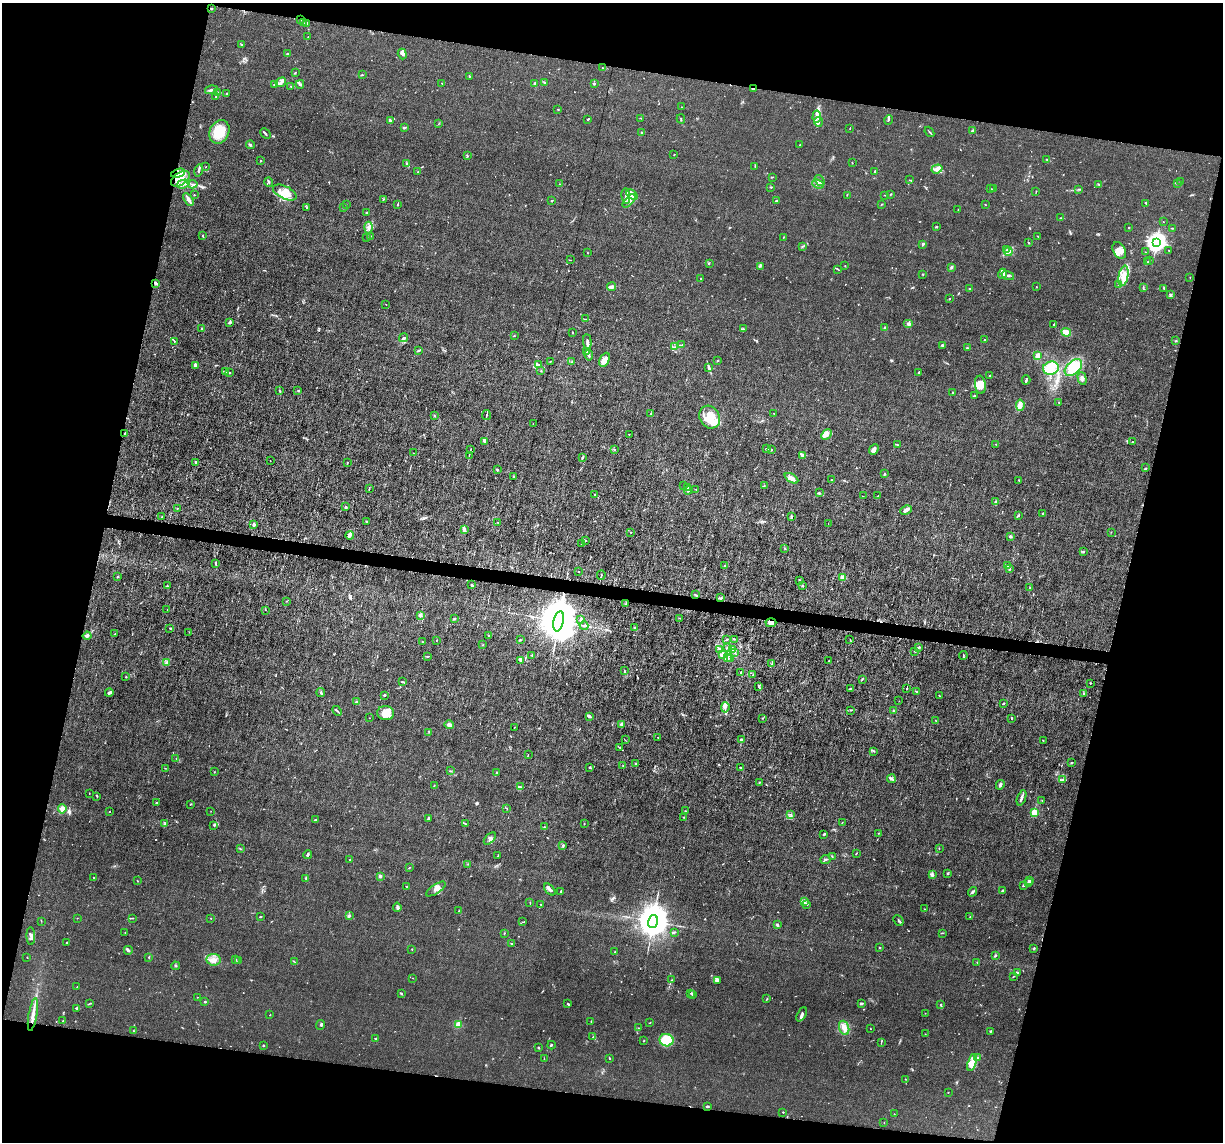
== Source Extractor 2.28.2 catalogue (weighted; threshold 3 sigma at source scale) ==
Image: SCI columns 1-4883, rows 235-4792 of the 4883 x 4908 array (HDU 1 of 3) = the unmasked area's bounding box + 8 px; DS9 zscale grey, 4 x 4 block average (1 PNG px = mean of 4 x 4 image px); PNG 1225 x 1144 px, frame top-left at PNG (2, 3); each listed source drawn as its Kron ellipse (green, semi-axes under 4 px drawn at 4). Shown black and unused: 27% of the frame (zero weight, under 3 of 6 exposures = <1% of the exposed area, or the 3 px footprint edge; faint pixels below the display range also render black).
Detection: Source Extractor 2.28.2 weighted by HDU 2 'WHT'. Background 0.0122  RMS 0.0026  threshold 0.0108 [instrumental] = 3 sigma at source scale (4.09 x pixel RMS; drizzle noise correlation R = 1.36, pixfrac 0.8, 0.05/0.05 arcsec/px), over >= 5 px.
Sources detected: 783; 5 too faint to see at this stretch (4 x 4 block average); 2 inside a brighter object's white glare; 6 cosmic-ray / hot-pixel residue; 2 long thin detections or spike segments (spike, bleed or trail) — neither listed nor drawn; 19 coinciding with a brighter row at this scale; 79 inside a brighter listed object's ellipse — not listed separately; of the other 670, all 500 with FLUX_AUTO >= 0.449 (the completeness limit of this list) listed and drawn (170 fainter detections not listed), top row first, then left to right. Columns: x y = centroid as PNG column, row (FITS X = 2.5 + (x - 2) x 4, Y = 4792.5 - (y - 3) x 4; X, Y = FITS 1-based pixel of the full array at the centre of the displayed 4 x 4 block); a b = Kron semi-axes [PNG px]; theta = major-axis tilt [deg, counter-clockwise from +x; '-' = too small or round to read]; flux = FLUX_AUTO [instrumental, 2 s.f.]
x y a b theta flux
211 9 2 2 - 1.1
301 20 2 2 - 1.1
303 23 2 2 - 0.91
307 23 3 2 - 4.5
308 37 2 2 - 0.62
241 45 3 2 - 2
287 54 2 2 - 6.4
402 54 5 3 - 3.4
603 68 3 2 - 0.77
295 73 3 2 - 1.3
362 75 2 2 - 1.2
469 76 2 2 - 0.6
281 82 5 2 - 3.8
544 82 3 2 - 1.1
442 83 2 2 - 0.77
535 83 2 2 - 4.6
300 84 4 2 - 2.1
594 84 2 2 - 3
275 85 2 2 - 1.3
291 86 2 2 - 0.67
753 89 3 2 - 1.7
211 90 6 2 15 3.6
218 92 3 2 - 2.4
226 94 2 2 - 0.72
215 97 3 2 - 0.99
682 107 2 2 - 1.1
558 109 2 2 - 0.52
817 117 6 3 85 5.8
641 118 3 2 - 0.75
588 119 2 2 - 1.9
681 119 4 2 - 1.6
390 120 3 2 - 3.7
888 120 5 2 - 1.7
818 122 5 3 - 4.2
439 123 2 2 - 0.51
404 128 3 2 - 3.1
850 128 2 2 - 0.64
972 131 2 2 - 2.7
219 132 12 9 64 41
929 132 6 2 -50 1.4
642 133 2 2 - 1.7
265 134 6 2 -44 1.8
250 145 4 2 - 2.6
800 145 2 2 - 0.68
467 155 4 2 - 0.95
674 155 2 2 - 0.6
1046 159 3 2 - 1.2
261 160 3 2 - 1
852 163 2 2 - 0.86
407 164 4 2 - 2
755 166 3 2 - 0.95
206 167 2 2 - 0.52
937 169 5 3 - 7.5
199 171 6 2 75 2.8
875 171 3 2 - 1.1
418 172 2 2 - 0.65
178 173 7 4 16 9
772 177 2 2 - 0.7
180 179 10 6 34 15
820 180 6 2 -51 2.4
910 180 3 2 - 0.75
269 182 5 2 - 2.2
1181 182 2 2 - 0.89
1178 183 2 2 - 0.58
183 184 6 2 16 3.8
193 184 5 2 - 2.7
560 184 2 2 - 0.55
818 184 6 3 -23 4.6
1099 184 3 2 - 1.1
771 187 2 2 - 0.92
990 189 2 2 - 0.63
994 189 2 2 - 0.83
1078 189 2 2 - 0.61
1036 191 3 2 - 0.92
285 192 13 6 -26 15
632 194 6 3 -41 5.7
891 194 2 2 - 1.1
194 195 2 2 - 1.4
847 195 2 2 - 0.5
885 195 2 2 - 0.59
626 196 7 3 -81 5.2
188 199 7 2 -58 6.8
383 199 2 2 - 0.62
552 201 2 2 - 1
629 201 8 3 46 6.8
776 201 3 2 - 1.2
1146 203 2 2 - 1.7
346 204 2 2 - 0.5
882 204 2 2 - 0.79
985 204 2 2 - 0.7
397 205 2 2 - 0.77
344 207 2 2 - 0.53
306 208 2 2 - 0.7
958 210 2 2 - 0.5
366 212 2 2 - 1.7
1061 218 2 2 - 0.72
1163 222 2 2 - 0.73
937 226 3 2 - 0.92
369 227 6 3 86 4.9
1128 228 2 2 - 0.93
1173 228 2 2 - 0.71
203 236 3 2 - 1.3
371 236 2 2 - 0.81
1038 236 2 2 - 1.2
784 237 2 2 - 0.83
367 238 2 2 - 0.45
1028 242 2 2 - 0.84
1156 243 3 3 - 840
922 244 3 2 - 3.2
803 246 4 2 - 1.4
1007 250 2 2 - 0.81
1119 250 9 6 -60 10
1169 251 3 2 - 0.62
1008 252 4 2 - 2.6
1145 252 2 2 - 0.48
588 253 2 2 - 0.57
570 260 2 2 - 0.47
1149 261 2 2 - 0.47
1147 262 2 2 - 0.58
709 263 3 2 - 0.96
760 266 2 2 - 0.61
845 266 2 2 - 0.61
951 267 3 2 - 2
838 269 3 2 - 0.72
922 274 2 2 - 1.1
1002 274 5 2 - 4.3
1008 275 6 2 -17 2.7
1123 276 10 4 79 16
1190 277 2 2 - 0.45
701 279 2 2 - 1.3
156 283 4 2 - 1.1
1119 284 3 2 - 1.4
611 287 4 3 - 4.2
1036 287 2 2 - 0.63
969 288 2 2 - 0.77
1143 288 4 2 - 1.5
1164 288 3 2 - 1.2
1170 295 3 2 - 1.4
949 299 2 2 - 0.81
386 305 2 2 - 0.5
586 319 3 2 - 1.1
229 322 4 2 - 2.6
909 324 5 3 - 2.9
1054 324 3 2 - 0.88
202 328 2 2 - 5
743 328 2 2 - 0.5
885 328 3 2 - 2.9
572 332 2 2 - 0.81
1066 332 5 3 - 18
514 336 3 2 - 0.72
403 338 5 2 - 2.5
985 340 2 2 - 2.1
174 341 2 2 - 0.56
1176 341 3 2 - 0.93
587 342 8 2 -86 3.9
682 345 3 2 - 1.2
942 345 3 3 - 2
674 347 2 2 - 0.51
967 348 2 2 - 0.83
418 350 3 2 - 1.7
587 352 3 2 - 1.5
589 355 5 2 - 3.1
1038 356 4 3 - 6.7
604 360 7 4 63 10
551 361 2 2 - 0.84
572 361 3 2 - 0.7
718 361 2 2 - 0.72
195 365 3 2 - 9
538 365 3 2 - 1.6
709 367 4 3 - 2.2
1051 368 8 6 13 29
1073 368 10 6 44 31
541 371 2 2 - 0.62
225 372 3 2 - 2.3
229 373 2 2 - 1
918 373 2 2 - 1.7
990 375 2 2 - 1.7
1082 378 6 4 -75 5.6
1026 380 4 2 - 2.4
980 385 9 5 -84 21
280 391 4 2 - 0.93
298 391 2 2 - 0.66
952 392 2 2 - 0.58
974 396 3 2 - 2
1059 403 3 2 - 1.3
1020 405 5 3 - 12
774 413 2 2 - 1.1
651 414 3 2 - 0.94
486 415 5 2 - 1.6
434 416 3 2 - 0.9
710 417 12 10 -62 26
533 423 2 2 - 0.56
125 433 3 2 - 1.1
629 434 2 2 - 1.8
826 434 6 3 47 5.6
484 442 4 2 - 1.4
1132 442 2 2 - 0.52
996 444 2 2 - 0.62
897 445 4 2 - 0.99
615 449 2 2 - 0.98
766 449 4 2 - 1.1
772 449 3 2 - 0.97
874 449 6 3 48 5.6
470 450 2 2 - 0.69
413 453 2 2 - 1
469 455 2 2 - 0.55
802 455 3 3 - 2.7
582 457 3 2 - 2.1
270 461 2 2 - 0.56
195 462 3 2 - 1.8
347 462 2 2 - 0.48
1146 468 3 2 - 0.99
497 469 2 2 - 2
884 474 3 2 - 1
513 476 3 2 - 1
791 478 7 3 -30 10
831 480 2 2 - 2
1019 480 2 2 - 1.2
684 486 3 2 - 0.98
764 486 2 2 - 0.79
688 488 3 2 - 2.9
369 489 3 2 - 0.98
696 489 2 2 - 0.53
688 490 4 3 - 2.7
819 493 3 2 - 1.6
594 494 2 2 - 1.2
863 496 2 2 - 0.45
878 496 3 2 - 0.78
996 502 3 2 - 1.4
346 507 4 2 - 1.8
177 508 2 2 - 2.8
906 510 6 3 27 4.8
1043 513 3 2 - 0.9
1019 515 4 2 - 1.7
792 516 3 2 - 2.8
161 517 2 2 - 0.57
367 521 3 2 - 1.1
498 522 2 2 - 0.85
828 523 2 2 - 0.68
254 524 2 2 - 16
464 530 3 2 - 5.6
631 532 2 2 - 0.74
1111 532 2 2 - 0.59
350 535 4 2 - 3
1010 536 3 2 - 3.1
585 540 3 2 - 1.1
582 544 3 2 - 1.5
785 548 2 2 - 0.94
1083 552 3 2 - 1.1
216 563 4 2 - 1.6
725 566 2 2 - 2.3
1008 566 4 2 - 2.2
1009 569 3 2 - 1.2
578 571 2 2 - 0.62
601 575 5 2 - 1.6
117 577 3 2 - 1.2
843 577 2 2 - 44
799 580 3 2 - 1.4
472 585 3 2 - 1.8
802 585 3 2 - 1.3
167 586 3 2 - 0.87
1030 587 2 2 - 0.45
695 595 3 2 - 1.5
721 598 3 2 - 2.2
286 601 2 2 - 0.51
626 604 2 2 - 0.54
167 610 2 2 - 0.76
265 610 2 2 - 1.3
420 615 2 2 - 21
680 618 2 2 - 0.47
454 619 2 2 - 2.6
581 619 3 2 - 2.7
559 621 10 5 77 12000
771 623 5 4 - 5.4
584 626 4 2 - 1.7
634 627 2 2 - 0.83
170 628 2 2 - 1.1
189 632 2 2 - 0.46
115 634 4 2 - 1.2
87 636 4 2 - 4.6
488 636 3 2 - 1.4
734 639 3 2 - 1.3
850 639 2 2 - 0.48
436 640 2 2 - 0.72
520 640 2 2 - 0.51
726 640 3 2 - 1.7
422 642 3 2 - 0.94
482 645 2 2 - 0.7
919 647 2 2 - 2.9
727 648 2 2 - 2.9
719 650 4 2 - 1.8
732 650 2 2 - 0.68
915 651 2 2 - 1
734 652 4 2 - 1
723 654 3 3 - 4.8
532 655 2 2 - 3.1
963 655 4 2 - 1.2
427 656 3 2 - 0.96
728 658 3 2 - 1.7
730 658 3 2 - 2.6
520 661 3 2 - 1.5
829 661 2 2 - 0.69
166 663 3 2 - 0.73
772 664 2 2 - 0.83
625 671 2 2 - 0.49
741 672 2 2 - 2
753 675 3 2 - 0.67
126 677 2 2 - 2.6
862 679 3 2 - 0.74
402 682 3 2 - 1.3
1091 683 2 2 - 0.68
759 687 3 2 - 1.6
850 688 3 2 - 0.86
907 688 4 2 - 1
916 692 4 2 - 1.1
109 693 4 3 - 3.3
321 693 4 2 - 1.8
1083 694 3 2 - 1.4
384 695 2 2 - 3
939 696 2 2 - 0.7
899 701 2 2 - 0.45
356 702 2 2 - 13
1003 704 2 2 - 1.7
725 707 5 3 - 4.2
851 710 4 2 - 1
337 711 5 2 - 1.8
894 711 3 2 - 1.1
386 713 8 7 - 18
589 716 4 2 - 3.8
369 718 2 2 - 0.46
762 718 2 2 - 0.9
1011 718 2 2 - 1.4
936 721 2 2 - 0.48
621 724 3 2 - 3.1
449 725 4 3 - 5.6
514 727 2 2 - 0.56
429 732 2 2 - 0.49
658 737 2 2 - 0.48
625 740 2 2 - 0.51
741 740 3 2 - 1.6
1043 740 2 2 - 0.49
620 748 3 2 - 1.6
874 751 3 2 - 1.1
528 754 2 2 - 0.54
176 758 2 2 - 0.46
1072 763 3 2 - 1.4
635 764 3 2 - 1.1
623 765 2 2 - 0.56
740 767 2 2 - 0.75
165 768 2 2 - 0.46
590 768 2 2 - 3.2
450 771 4 2 - 0.9
214 772 2 2 - 0.6
497 772 3 2 - 1.7
891 779 4 2 - 3.3
1062 780 4 2 - 1.8
759 782 2 2 - 0.74
434 785 2 2 - 0.55
1000 785 5 2 - 4.2
520 787 2 2 - 0.83
89 793 2 2 - 0.55
97 796 2 2 - 1.4
1021 798 8 2 70 4
1042 801 2 2 - 0.78
156 803 2 2 - 1.6
190 804 3 2 - 0.72
507 808 2 2 - 0.55
62 809 5 4 - 7
211 811 2 2 - 0.48
685 811 3 2 - 0.94
110 812 2 2 - 0.64
1034 812 2 2 - 64
791 815 4 2 - 1.4
684 817 3 2 - 0.72
428 818 4 2 - 2.9
315 820 4 2 - 1.5
465 823 2 2 - 0.66
842 823 2 2 - 0.61
165 824 4 2 - 2
584 824 2 2 - 0.53
214 826 3 2 - 0.75
544 827 2 2 - 0.54
878 833 2 2 - 0.59
824 834 2 2 - 2.1
490 839 7 3 46 3.9
562 845 2 2 - 0.84
939 848 2 2 - 0.54
240 849 2 2 - 0.84
856 853 2 2 - 0.75
307 855 4 3 - 2
498 856 2 2 - 0.63
832 856 2 2 - 0.91
825 859 5 2 - 1.6
350 860 2 2 - 1.4
468 864 2 2 - 0.48
409 868 2 2 - 1.1
948 874 2 2 - 0.62
933 875 4 3 - 2.5
380 876 2 2 - 17
94 878 2 2 - 0.47
306 878 2 2 - 1.4
1030 880 2 2 - 8.3
137 881 2 2 - 0.59
1029 882 2 2 - 2
406 886 3 2 - 0.72
1023 886 2 2 - 1.5
436 889 11 4 34 8.5
550 889 7 3 -45 3.8
1002 890 3 2 - 1.5
560 892 3 2 - 0.96
973 892 5 2 - 2.3
805 901 3 2 - 2
530 903 2 2 - 0.69
541 904 2 2 - 0.75
807 905 2 2 - 0.8
397 907 4 2 - 1.9
924 909 2 2 - 0.51
459 911 3 2 - 1.2
349 916 3 2 - 1.8
260 917 3 2 - 1.2
970 917 2 2 - 0.64
77 918 2 2 - 0.62
132 918 4 2 - 0.98
211 918 2 2 - 0.51
41 921 2 2 - 0.61
653 921 6 4 75 5500
898 921 6 2 -49 1.9
523 922 2 2 - 0.48
777 924 3 2 - 2.5
674 932 3 2 - 1.4
125 933 2 2 - 0.76
504 933 3 2 - 0.65
942 933 3 2 - 1.2
31 936 9 4 -88 5.4
67 943 2 2 - 1.4
511 944 3 2 - 1.5
880 948 2 2 - 1.2
412 949 2 2 - 0.65
1034 949 3 2 - 1.3
128 950 4 3 - 2.8
615 952 2 2 - 0.68
995 956 3 2 - 2.1
27 957 2 2 - 0.59
149 957 3 2 - 1.2
214 960 7 5 -6 8.9
236 960 2 2 - 0.84
238 961 2 2 - 0.54
295 962 2 2 - 0.6
977 962 2 2 - 0.51
176 966 4 2 - 1.3
1017 973 3 2 - 0.61
1013 976 2 2 - 0.55
413 978 2 2 - 0.46
672 980 2 2 - 0.56
717 981 4 3 - 2.4
77 987 3 2 - 0.56
401 993 3 2 - 2.1
691 993 3 2 - 1.3
693 995 2 2 - 0.67
197 997 2 2 - 1.2
767 999 2 2 - 0.66
205 1002 2 2 - 6.5
90 1003 3 2 - 1.1
861 1003 4 2 - 1.9
568 1004 2 2 - 2.8
941 1005 3 2 - 1.6
77 1008 3 2 - 2.2
925 1013 2 2 - 0.48
33 1014 16 2 80 12
802 1014 8 2 62 3.6
270 1015 2 2 - 1.3
63 1021 2 2 - 0.47
591 1021 2 2 - 0.83
650 1023 2 2 - 0.57
458 1024 2 2 - 46
321 1025 5 2 - 1.7
638 1028 2 2 - 0.46
844 1028 7 4 -70 13
870 1028 2 2 - 0.55
134 1031 2 2 - 0.45
990 1031 3 2 - 1.1
925 1034 2 2 - 0.61
593 1037 3 2 - 0.73
375 1038 2 2 - 1.7
667 1040 7 6 - 55
644 1041 2 2 - 1.4
881 1042 3 2 - 0.72
263 1045 2 2 - 2.1
551 1045 4 2 - 1.1
538 1048 3 2 - 1.2
610 1058 2 2 - 1.1
978 1058 3 2 - 1.1
544 1059 2 2 - 0.68
972 1062 9 4 72 9.7
905 1079 2 2 - 0.49
948 1092 2 2 - 0.97
707 1106 4 2 - 1.8
783 1112 2 2 - 1.8
894 1114 2 2 - 0.55
884 1123 2 2 - 0.47
Overlapping masked pixels (flux is a lower limit): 5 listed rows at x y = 301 20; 753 89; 178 173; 559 621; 771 623
Diffuse or blended objects may show on this block-average render without a row.